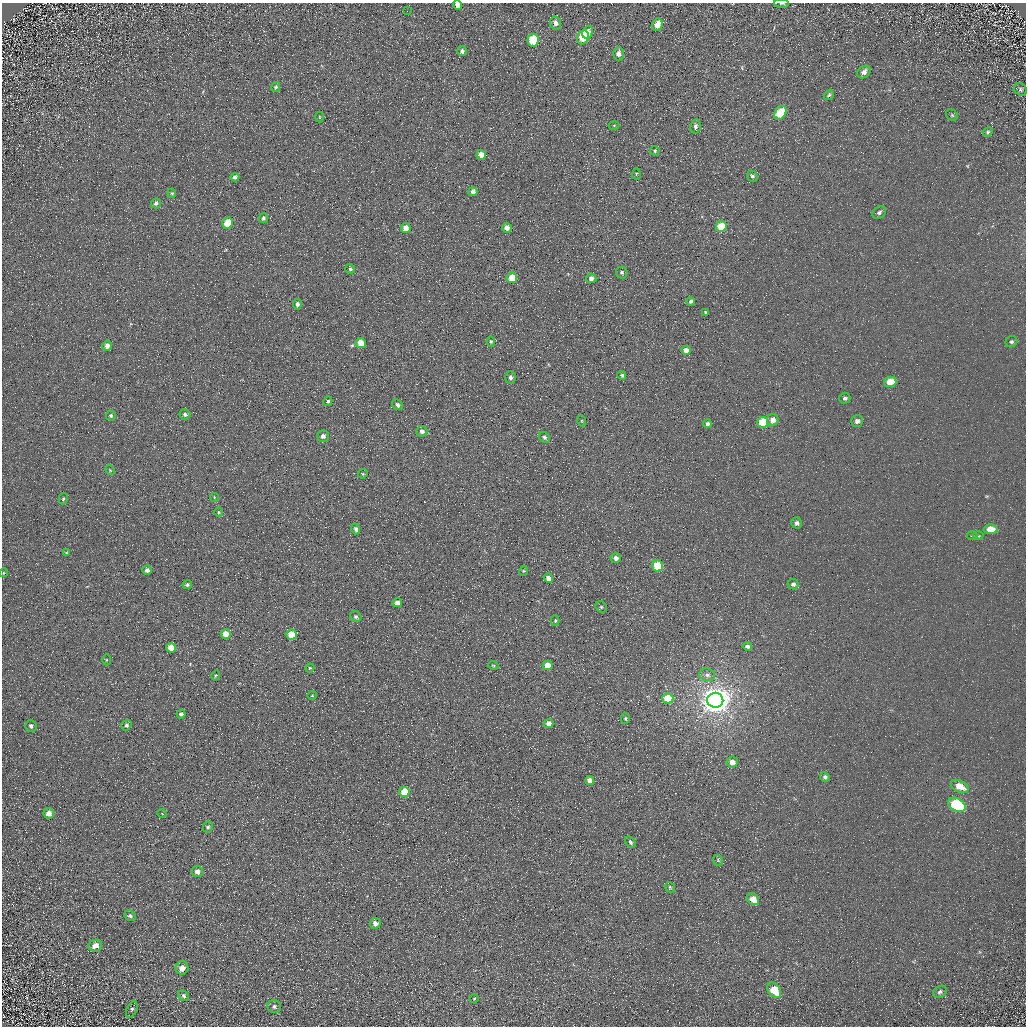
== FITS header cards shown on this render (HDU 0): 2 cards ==
NAXIS1  =                 1024 / Required FITS header
NAXIS2  =                 1024 / Required FITS header

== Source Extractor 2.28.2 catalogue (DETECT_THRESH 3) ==
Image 1024 x 1024 px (HDU 0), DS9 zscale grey, 1 PNG px = 1 image px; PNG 1028 x 1028 px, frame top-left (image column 1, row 1024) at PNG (2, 3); each listed source drawn as its Kron ellipse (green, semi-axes under 4 px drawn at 4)
Background 5.53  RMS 7.8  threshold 23.3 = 3 sigma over >= 5 px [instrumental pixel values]
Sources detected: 127; all 127 listed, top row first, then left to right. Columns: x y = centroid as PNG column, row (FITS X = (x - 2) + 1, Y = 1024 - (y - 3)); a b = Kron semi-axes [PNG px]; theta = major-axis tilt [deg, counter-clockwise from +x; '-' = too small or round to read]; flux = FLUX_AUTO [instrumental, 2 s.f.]
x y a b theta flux
782 3 7 3 -5 800
458 5 5 4 - 2600
407 11 2 2 - 730
555 23 6 5 - 2100
657 25 6 5 - 5100
588 32 6 5 - 3400
583 37 7 5 68 17000
533 40 6 5 - 20000
462 51 5 5 - 1900
618 54 7 5 89 2400
864 72 7 5 40 2300
276 87 5 4 - 690
1020 89 7 5 -48 1200
829 95 6 4 56 750
780 113 7 5 53 17000
952 115 6 5 - 770
320 117 5 3 - 430
614 125 5 3 - 490
695 126 7 5 80 1600
988 132 5 4 - 850
655 151 5 4 - 860
481 155 5 4 - 4900
636 174 5 3 - 550
752 176 6 5 - 1100
235 177 4 4 - 1200
473 191 4 4 - 2900
172 193 5 4 - 670
156 203 5 5 - 1100
879 212 7 5 34 1500
263 218 5 4 - 960
228 223 5 5 - 12000
721 226 5 5 - 17000
406 228 5 4 - 4200
507 228 5 5 - 2900
350 269 5 5 - 920
622 272 6 5 - 850
512 278 5 5 - 11000
591 278 5 5 - 2000
691 301 4 4 - 1200
297 304 5 4 - 1500
706 312 3 3 - 710
491 341 5 4 - 720
1011 342 6 5 - 1000
361 343 5 5 - 7400
107 346 5 4 - 2100
686 350 5 4 - 3600
622 375 4 3 - 1200
510 377 6 5 - 1600
890 382 6 5 - 11000
845 398 5 5 - 1300
328 401 5 4 - 980
397 405 6 5 - 1400
185 414 5 5 - 1200
111 416 5 5 - 930
773 420 6 5 - 3500
582 421 5 3 - 480
857 421 6 5 - 2100
763 422 5 5 - 21000
707 424 4 4 - 1400
422 431 5 5 - 1800
323 436 6 5 - 1700
544 437 6 5 - 1100
110 470 5 3 - 420
363 474 5 4 - 630
214 497 4 3 - 360
63 499 6 4 75 700
218 512 5 3 - 480
797 523 5 5 - 1800
356 529 5 4 - 1100
990 529 7 5 -2 6400
972 535 5 3 - 490
978 536 5 3 - 520
66 553 4 3 - 540
616 558 5 5 - 2100
658 566 5 5 - 19000
147 570 4 4 - 1600
523 571 5 3 - 490
4 573 4 4 - 510
548 578 5 4 - 2700
793 584 5 5 - 1500
187 585 5 4 - 840
397 603 5 4 - 2400
601 607 6 5 - 820
356 617 6 5 - 1000
555 621 5 4 - 620
226 634 5 5 - 5300
291 635 5 5 - 15000
747 646 5 4 - 1400
171 648 5 5 - 7500
106 660 5 3 - 570
493 665 5 3 - 450
548 665 5 4 - 5400
310 668 4 4 - 540
216 675 5 3 - 510
707 675 8 6 -14 2000
312 695 4 4 - 480
668 698 5 5 - 12000
715 700 8 7 - 820000
181 714 4 4 - 1300
625 719 5 4 - 740
549 724 5 4 - 4000
126 725 5 4 - 1300
31 726 6 5 - 1400
732 762 5 5 - 3800
825 777 5 4 - 1300
590 781 4 4 - 4700
960 786 9 6 -26 7600
404 792 5 5 - 14000
957 805 9 6 -29 60000
49 813 5 5 - 3200
162 813 5 3 - 420
208 827 6 5 - 1100
630 842 6 5 - 1200
718 860 5 5 - 610
197 871 5 5 - 2600
670 887 5 4 - 640
753 899 6 5 - 7100
130 916 6 5 - 1200
375 923 5 5 - 2700
95 946 7 6 - 3700
182 968 6 6 - 3900
774 990 8 6 -54 13000
940 992 7 5 30 1400
183 995 6 4 -48 1100
474 999 4 4 - 510
274 1007 7 6 - 1400
132 1010 9 5 66 1100
At the frame edge (FLAGS 8, measured only in part): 2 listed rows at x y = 782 3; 458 5